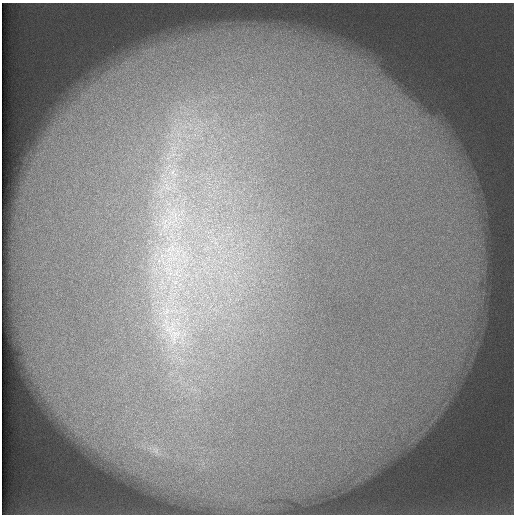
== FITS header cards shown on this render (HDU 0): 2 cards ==
NAXIS1  =                  512 /
NAXIS2  =                  512 /

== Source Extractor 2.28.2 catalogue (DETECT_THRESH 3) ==
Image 512 x 512 px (HDU 0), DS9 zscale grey, 1 PNG px = 1 image px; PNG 516 x 516 px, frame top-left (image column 1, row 512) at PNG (2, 3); no overlay
Background 114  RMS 5.3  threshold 16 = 3 sigma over >= 5 px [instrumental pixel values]
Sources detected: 6; all 6 listed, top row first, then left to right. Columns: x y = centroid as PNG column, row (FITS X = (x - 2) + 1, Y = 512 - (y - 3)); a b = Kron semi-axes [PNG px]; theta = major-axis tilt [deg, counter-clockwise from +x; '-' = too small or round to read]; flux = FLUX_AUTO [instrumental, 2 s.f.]
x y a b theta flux
173 173 20 15 -69 11000
168 188 12 9 -19 4300
176 219 11 6 90 2700
166 311 16 9 53 5400
175 335 37 22 75 27000
156 451 8 6 88 1400